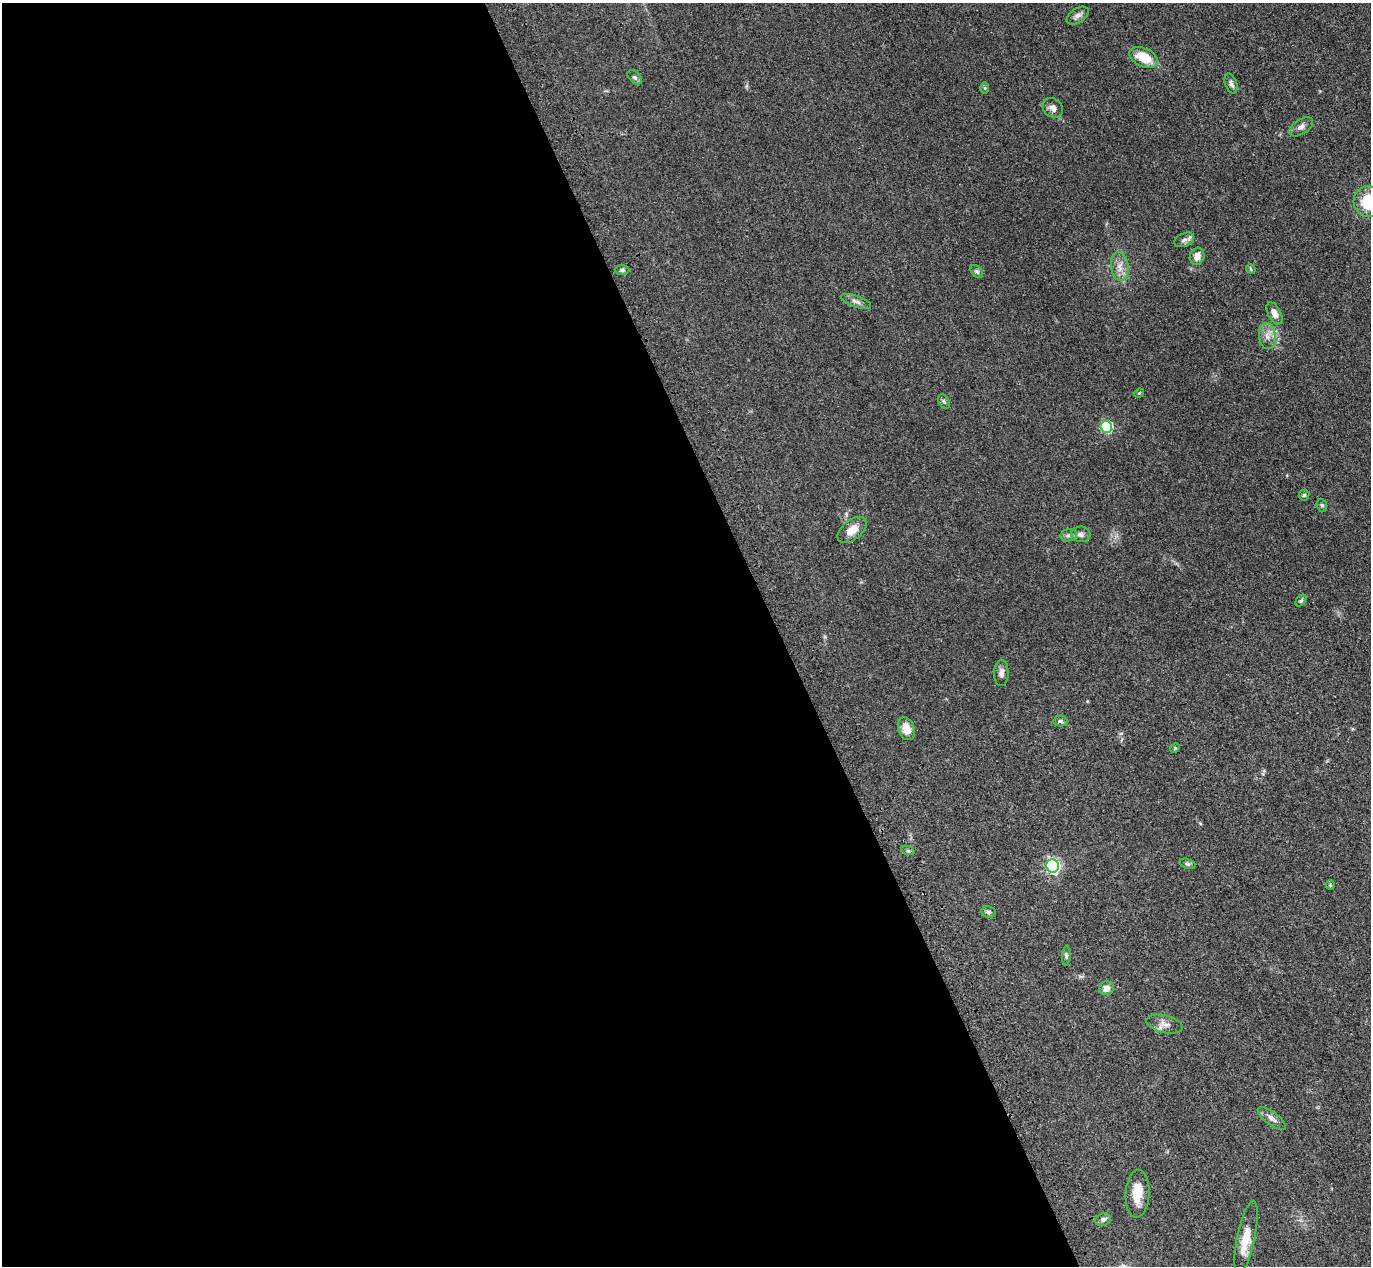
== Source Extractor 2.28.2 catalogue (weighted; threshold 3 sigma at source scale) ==
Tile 9 of 4 x 4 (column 1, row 3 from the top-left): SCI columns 88-1456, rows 1620-2883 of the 5650 x 5635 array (HDU 1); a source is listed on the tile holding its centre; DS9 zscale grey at full resolution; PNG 1373 x 1268 px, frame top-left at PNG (2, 3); each listed source drawn as its Kron ellipse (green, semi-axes under 4 px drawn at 4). Shown black and unused: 57% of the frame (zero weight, under 3 of 4 exposures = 6% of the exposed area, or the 3 px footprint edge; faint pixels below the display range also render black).
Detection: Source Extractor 2.28.2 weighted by HDU 2 'WHT'; one run over the whole footprint, this tile lists its part. Background 0.0388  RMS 0.0049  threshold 0.0222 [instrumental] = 3 sigma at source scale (4.5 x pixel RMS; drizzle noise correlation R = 1.50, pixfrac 1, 0.05/0.05 arcsec/px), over >= 5 px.
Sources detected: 42; all 42 listed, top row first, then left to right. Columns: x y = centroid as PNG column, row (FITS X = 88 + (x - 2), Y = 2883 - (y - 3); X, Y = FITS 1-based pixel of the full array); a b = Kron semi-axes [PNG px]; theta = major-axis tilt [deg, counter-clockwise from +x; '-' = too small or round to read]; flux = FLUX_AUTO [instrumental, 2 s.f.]
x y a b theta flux
1077 16 12 7 34 2.1
1144 57 15 9 -24 11
635 77 8 5 -45 1.1
1231 83 10 6 -69 1.6
984 88 6 4 -88 0.54
1053 108 11 9 -42 2.4
1301 127 13 7 32 2.4
1368 202 15 15 - 16
1184 240 10 6 23 1.9
1197 256 9 7 73 3.5
1120 267 14 8 -84 4
1251 269 5 4 - 0.54
622 270 7 5 -1 0.94
977 271 7 5 -48 0.86
856 301 16 5 -20 2.1
1274 313 12 6 -62 3.2
1267 336 13 8 -82 3.4
1139 393 5 4 - 0.46
944 401 8 5 -62 0.85
1106 427 6 5 - 36
1304 495 5 5 - 0.74
1322 505 6 5 - 0.78
852 530 17 10 39 5.6
1081 534 10 8 -1 2.1
1069 535 8 6 13 1.4
1301 601 6 4 49 0.7
1001 673 13 7 89 2.2
1060 721 7 5 -2 1.1
906 729 12 8 -71 5.5
1175 748 5 4 - 0.53
908 851 7 4 -19 0.65
1187 864 8 5 -19 0.88
1053 866 6 6 - 89
1330 885 5 4 - 0.49
988 912 7 6 - 1.2
1066 956 10 4 85 0.87
1106 988 7 6 - 2.9
1164 1024 18 8 -14 3.3
1272 1118 17 6 -36 2.4
1137 1194 24 12 86 8.2
1103 1220 8 6 23 1.5
1246 1237 37 9 78 9.2
Isophote crosses this tile's border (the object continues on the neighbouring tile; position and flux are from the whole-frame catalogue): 1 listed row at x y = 1368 202